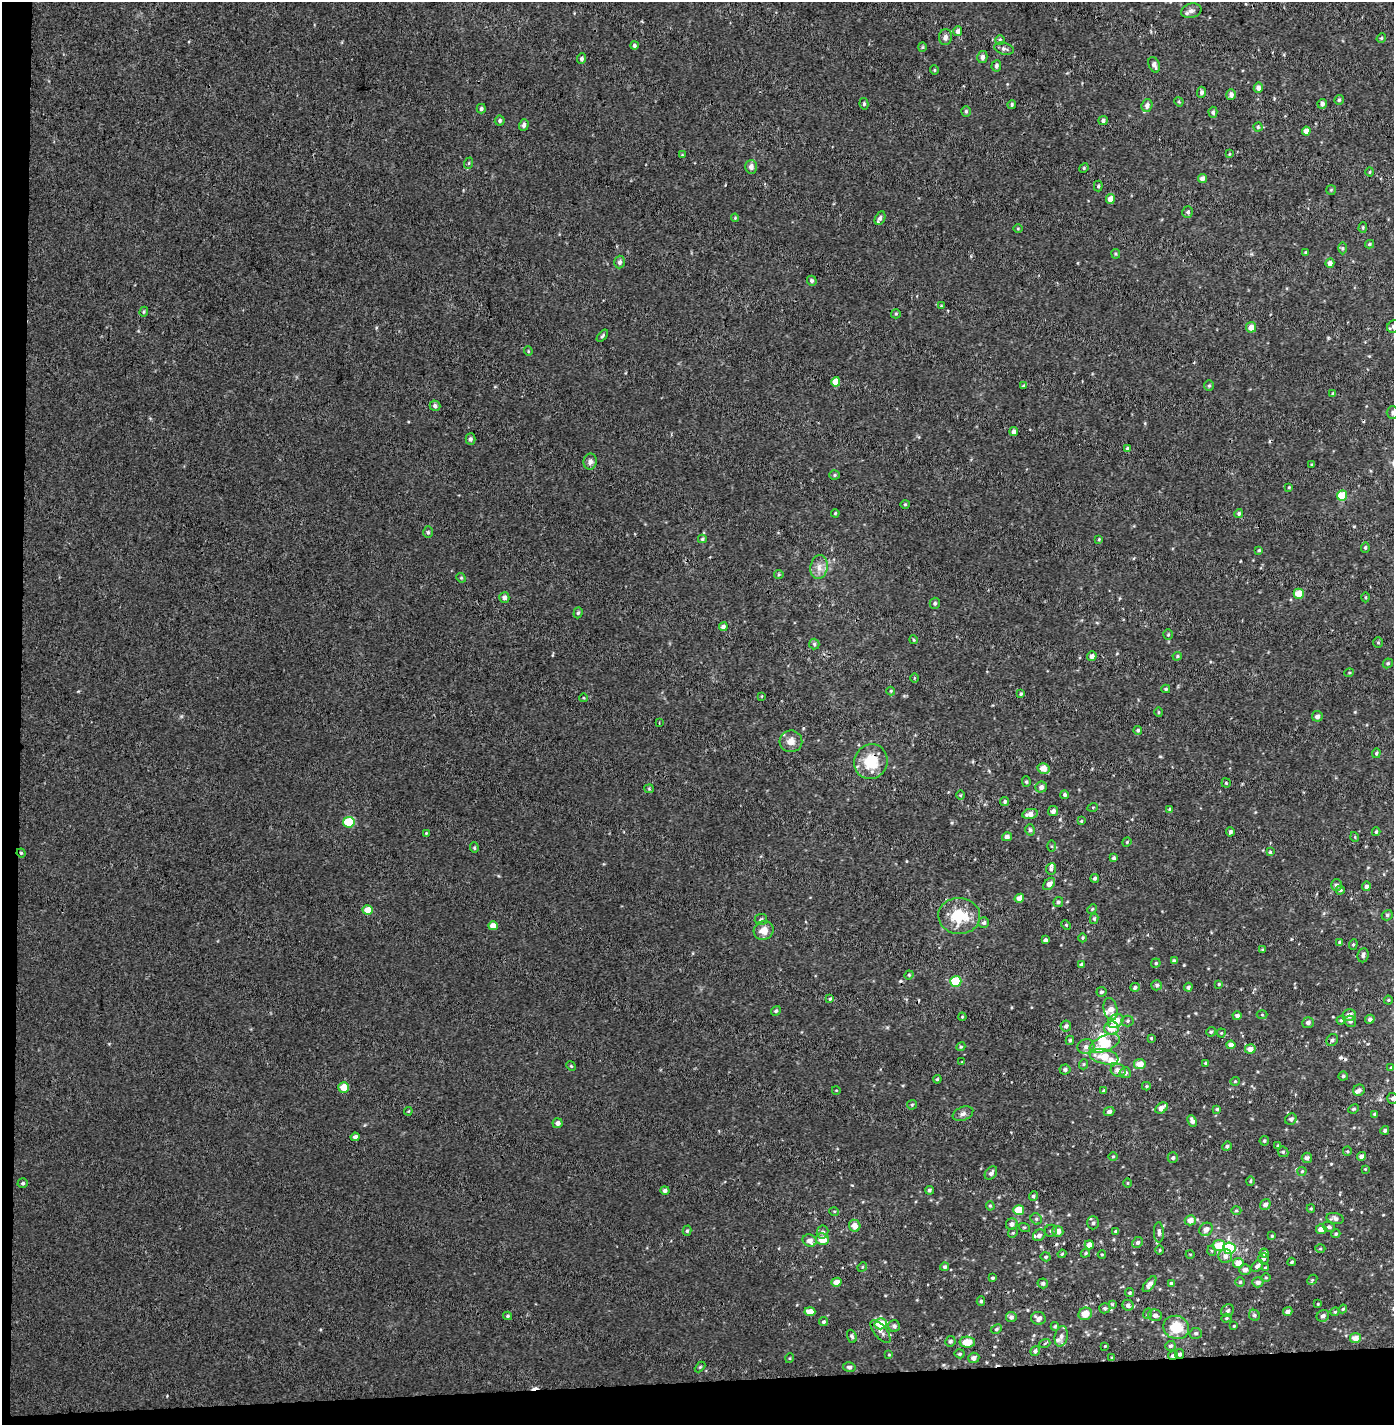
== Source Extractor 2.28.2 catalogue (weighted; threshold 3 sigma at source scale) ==
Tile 7 of 3 x 3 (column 1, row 3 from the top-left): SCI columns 39-1430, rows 125-1547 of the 4243 x 4517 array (HDU 1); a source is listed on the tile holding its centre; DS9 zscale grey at full resolution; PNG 1396 x 1427 px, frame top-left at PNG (2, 2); each listed source drawn as its Kron ellipse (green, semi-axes under 4 px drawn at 4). Shown black and unused: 4% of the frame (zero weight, under 3 of 4 exposures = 6% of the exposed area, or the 3 px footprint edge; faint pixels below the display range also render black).
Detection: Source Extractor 2.28.2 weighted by HDU 2 'WHT'; one run over the whole footprint, this tile lists its part. Background 0.00101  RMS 0.0036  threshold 0.0163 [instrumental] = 3 sigma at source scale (4.5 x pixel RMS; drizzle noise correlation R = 1.50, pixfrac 1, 0.0396/0.0396 arcsec/px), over >= 5 px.
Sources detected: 374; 1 inside a brighter object's white glare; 7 cosmic-ray / hot-pixel residue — neither listed nor drawn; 13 inside a brighter listed object's ellipse — not listed separately; the other 353 listed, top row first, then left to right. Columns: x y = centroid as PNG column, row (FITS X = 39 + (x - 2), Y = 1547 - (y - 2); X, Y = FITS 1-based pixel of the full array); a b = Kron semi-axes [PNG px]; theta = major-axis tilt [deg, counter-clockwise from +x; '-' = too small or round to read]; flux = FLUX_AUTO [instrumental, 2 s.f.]
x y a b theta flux
1191 11 10 7 16 1.4
958 31 5 4 - 1.5
945 37 8 6 81 1.5
1381 38 5 4 - 0.49
1000 40 5 5 - 0.53
634 45 4 4 - 0.66
922 47 4 4 - 0.39
1004 49 10 6 -14 1.1
982 57 6 5 - 1.3
581 59 5 4 - 0.96
1154 65 8 5 -68 1.6
996 66 6 5 - 0.94
934 70 4 4 - 0.4
1258 88 5 4 - 1.5
1201 92 5 4 - 1.1
1231 95 5 4 - 1.7
1339 100 5 4 - 0.56
1179 102 5 3 - 0.36
864 104 6 4 -79 0.61
1012 104 4 3 - 0.51
1322 104 5 4 - 1.3
1147 105 6 5 - 1.5
481 109 5 4 - 0.84
966 111 5 4 - 0.63
1213 112 5 4 - 0.79
500 121 5 5 - 0.69
1103 121 4 4 - 0.81
524 125 6 4 75 1.1
1258 127 4 4 - 0.52
1306 131 4 4 - 2.7
1229 154 4 3 - 0.27
682 155 4 4 - 0.28
469 163 6 3 71 0.44
751 167 7 6 - 1.6
1084 168 5 4 - 0.43
1370 172 4 3 - 0.33
1202 178 5 4 - 1.7
1098 186 5 3 - 0.54
1331 190 5 5 - 0.46
1110 199 5 4 - 3.3
1188 212 6 5 - 0.96
735 218 4 4 - 0.35
880 218 7 5 63 0.99
1363 228 5 4 - 0.53
1018 229 5 3 - 0.3
1370 244 4 3 - 0.54
1342 248 6 4 -90 0.48
1305 252 4 3 - 0.37
1116 254 5 4 - 0.44
620 262 6 5 - 0.9
1330 263 4 4 - 1.6
812 281 5 4 - 0.77
941 306 3 3 - 0.32
144 312 5 3 - 0.44
896 314 5 4 - 0.41
1393 326 7 5 41 1.2
1251 327 5 5 - 2.5
602 336 7 4 49 0.58
528 351 4 4 - 0.37
836 382 5 4 - 4
1023 386 3 3 - 0.47
1209 386 5 5 - 0.58
1333 394 4 3 - 0.55
435 406 5 5 - 1
1392 412 6 5 - 0.7
1014 432 4 4 - 1.5
470 439 5 5 - 0.92
1127 449 4 3 - 0.81
590 462 8 6 77 1.5
1312 465 4 3 - 0.41
835 475 5 4 - 0.49
1289 487 4 4 - 0.34
1342 495 5 5 - 8.7
905 504 4 4 - 0.43
835 513 4 3 - 0.35
1239 513 4 4 - 0.67
428 532 6 5 - 0.68
702 539 4 4 - 0.52
1099 539 4 4 - 0.36
1365 548 5 4 - 0.53
1259 550 4 4 - 0.43
819 567 12 8 80 2.7
779 574 5 4 - 0.41
461 578 5 4 - 0.45
1299 594 5 5 - 7.1
1366 597 5 3 - 0.38
504 598 5 5 - 1.4
935 603 5 5 - 0.68
578 613 6 4 71 0.61
723 627 4 4 - 1.4
1168 635 5 4 - 0.45
914 640 4 3 - 0.36
1378 643 5 4 - 0.47
814 644 5 5 - 0.62
1092 656 5 4 - 1.6
1177 656 5 4 - 0.47
1388 663 5 4 - 0.61
1349 673 5 3 - 0.33
914 678 5 3 - 0.32
1166 689 4 3 - 0.5
891 691 4 4 - 0.37
1021 694 4 3 - 0.47
762 696 4 3 - 0.26
584 698 4 3 - 0.28
1158 712 5 3 - 0.33
1317 716 5 5 - 1.3
659 723 3 2 - 0.34
1138 730 4 4 - 0.52
791 741 11 11 - 3.2
1376 753 5 3 - 0.48
871 762 17 16 - 12
1044 768 6 5 - 3.2
1026 782 5 4 - 0.51
1226 783 5 4 - 0.38
1041 787 5 5 - 1.5
649 789 4 4 - 0.39
961 795 5 3 - 0.31
1065 795 4 4 - 0.76
1005 801 4 4 - 0.61
1093 807 5 3 - 0.3
1170 810 4 4 - 0.75
1053 811 5 5 - 1.7
1030 814 8 5 11 2.6
1081 821 4 4 - 0.38
349 822 5 5 - 15
1030 830 6 4 -73 0.72
1230 832 4 4 - 1
1376 832 4 3 - 0.57
426 833 3 3 - 0.29
1007 837 5 4 - 1.6
1355 837 5 3 - 0.31
1127 842 5 4 - 0.39
1051 846 5 4 - 0.39
474 848 5 4 - 0.54
1270 852 4 4 - 0.45
21 853 4 4 - 0.42
1114 858 4 3 - 0.73
1051 869 6 5 - 0.84
1095 878 4 4 - 0.61
1049 884 7 5 47 2.2
1336 885 6 5 - 1.2
1366 886 4 4 - 1.2
1340 890 4 4 - 0.75
1019 898 5 4 - 3.1
1058 902 5 4 - 0.72
1092 909 5 4 - 0.42
368 910 5 5 - 6.4
1387 915 6 5 - 0.7
959 916 21 18 -3 14
1094 919 5 4 - 0.67
761 920 6 5 - 0.84
984 923 5 5 - 0.77
1066 925 5 3 - 0.34
493 926 5 4 - 3.3
764 931 10 9 - 3.6
1083 938 4 3 - 0.35
1046 940 4 4 - 1.1
1339 942 4 4 - 0.37
1353 944 5 4 - 0.46
1262 950 3 3 - 0.38
1363 955 7 5 83 1
1174 961 4 4 - 0.71
1156 963 4 4 - 0.5
1081 965 4 4 - 0.95
909 975 4 4 - 0.41
956 981 5 5 - 17
1219 984 3 3 - 0.39
1157 985 5 5 - 0.76
1135 987 5 4 - 0.87
1188 987 4 3 - 0.81
1101 992 5 5 - 0.7
830 999 4 3 - 0.43
1388 1000 4 4 - 0.37
1110 1009 11 7 -76 2.6
776 1011 5 4 - 0.64
1262 1015 5 3 - 0.35
1349 1015 6 6 - 2.5
1237 1016 4 4 - 1.1
962 1017 4 3 - 0.37
1370 1019 5 4 - 0.88
1341 1020 4 4 - 0.57
1116 1021 8 6 31 5.5
1128 1021 6 5 - 0.67
1350 1021 6 5 - 0.73
1308 1023 6 5 - 1.3
1066 1026 5 5 - 1
1111 1028 7 6 - 4.9
1211 1032 5 5 - 0.66
1221 1033 4 4 - 0.37
1151 1038 3 3 - 0.42
1070 1040 4 4 - 0.56
1332 1040 6 5 - 0.95
1105 1043 16 7 24 11
1231 1045 4 4 - 2
961 1047 5 4 - 0.42
1086 1047 8 7 - 1.5
1250 1049 5 4 - 2.6
1104 1057 15 7 -12 6.9
962 1062 3 3 - 0.26
1206 1063 4 3 - 0.54
1084 1064 5 3 - 0.4
1140 1064 6 5 - 3.7
571 1066 5 4 - 0.44
1391 1067 4 3 - 0.39
1065 1069 5 5 - 0.86
1118 1070 7 6 - 1.9
1125 1073 5 5 - 1.3
1343 1076 5 4 - 0.6
937 1079 4 3 - 0.4
1235 1081 4 4 - 0.4
1146 1086 4 4 - 0.43
343 1087 5 5 - 4.6
836 1090 4 3 - 0.25
1359 1090 6 5 - 1.1
1103 1091 4 3 - 0.39
1392 1098 5 5 - 0.82
912 1105 5 4 - 0.47
1161 1108 7 4 38 2.8
1217 1109 4 4 - 0.47
1354 1109 5 4 - 0.44
408 1111 4 3 - 0.35
1109 1111 5 4 - 1.2
963 1114 11 6 21 1.4
1375 1114 4 4 - 0.67
1291 1119 6 5 - 1.1
1192 1121 6 4 -65 1.3
558 1123 5 5 - 1.3
1385 1130 4 4 - 0.73
355 1137 4 4 - 1.3
1264 1141 5 4 - 0.59
1227 1146 5 4 - 0.85
1278 1146 4 3 - 0.37
1347 1151 5 4 - 0.42
1283 1152 6 5 - 0.62
1113 1156 5 3 - 0.36
1362 1156 4 4 - 1.6
1173 1158 5 5 - 0.76
1307 1158 5 5 - 1.2
1365 1169 3 3 - 0.27
1302 1171 4 4 - 0.4
991 1173 7 5 51 1.2
1250 1181 4 4 - 0.42
23 1183 5 4 - 0.63
1127 1183 4 3 - 0.3
665 1190 4 4 - 0.92
929 1190 4 4 - 0.62
1033 1196 5 4 - 0.61
1265 1204 6 5 - 1.5
990 1206 5 4 - 0.45
1311 1208 4 4 - 0.38
1019 1210 5 5 - 8.5
834 1211 5 3 - 0.29
1236 1211 5 3 - 0.42
1335 1218 9 5 -10 1.3
1036 1219 6 5 - 0.69
1190 1220 5 5 - 2.5
1093 1223 6 5 - 0.73
1012 1224 6 5 - 1.3
855 1226 6 5 - 3
1024 1227 6 3 -17 0.4
1329 1227 6 5 - 0.78
1206 1229 7 6 - 2.2
1321 1229 5 5 - 3.1
687 1231 5 4 - 0.54
1051 1231 6 6 - 0.78
1058 1231 5 5 - 2.5
1116 1231 4 3 - 0.69
822 1232 6 6 - 1
1159 1232 10 5 -88 1.2
1013 1233 5 4 - 0.44
1336 1234 4 4 - 0.49
1039 1235 7 5 37 1.3
1272 1236 4 4 - 0.34
822 1239 6 6 - 5.9
810 1240 7 6 - 2.3
1138 1242 6 5 - 0.85
1089 1245 4 4 - 2.4
1219 1246 6 5 - 7.9
1229 1248 6 5 - 27
1320 1249 5 3 - 0.42
1160 1250 5 3 - 0.33
1212 1251 5 3 - 0.35
1085 1253 5 4 - 0.45
1264 1253 4 4 - 1.2
1062 1254 4 3 - 0.36
1102 1254 4 3 - 0.29
1190 1254 4 3 - 0.27
1225 1256 7 7 - 1.8
1046 1257 5 4 - 0.57
1263 1259 5 5 - 0.83
1292 1262 4 4 - 0.46
1238 1263 5 5 - 3.7
1257 1266 7 5 46 1.5
862 1267 5 4 - 0.39
944 1267 4 4 - 0.76
1265 1268 4 3 - 0.58
1245 1270 6 5 - 1.7
993 1278 3 3 - 0.54
1266 1278 5 3 - 0.36
1312 1280 6 4 47 0.47
836 1282 5 4 - 3.2
1240 1282 5 5 - 0.44
1258 1282 6 5 - 1.4
1043 1283 5 5 - 0.85
1171 1283 3 3 - 0.47
1150 1284 9 4 52 1.8
1130 1293 5 4 - 0.66
981 1301 5 4 - 0.58
1112 1304 4 4 - 0.4
1318 1304 4 3 - 0.32
1128 1305 6 5 - 1.4
1105 1308 5 5 - 0.55
1343 1309 4 3 - 0.38
1228 1311 7 6 - 0.87
810 1312 5 4 - 3.7
1288 1312 5 4 - 1.5
1335 1312 4 3 - 0.43
1085 1314 7 6 - 4.2
1147 1314 5 3 - 0.34
1155 1315 7 6 - 1.3
1254 1315 6 5 - 0.76
508 1316 4 4 - 0.61
1323 1316 6 5 - 1.4
1011 1317 5 5 - 1
1038 1318 7 6 - 1.5
1226 1318 5 4 - 0.44
823 1322 5 4 - 0.67
881 1324 6 5 - 8.3
894 1326 6 6 - 1.1
1055 1326 4 4 - 0.44
1234 1326 3 3 - 0.3
1176 1327 13 11 -20 8.8
996 1329 6 4 28 0.57
881 1331 14 6 -51 1.8
1196 1333 6 5 - 0.69
852 1336 7 4 -68 0.79
1061 1336 10 6 77 1.3
1355 1338 5 5 - 3.1
950 1341 5 5 - 0.76
967 1342 8 5 -1 5.7
1045 1343 5 3 - 0.36
1105 1346 3 3 - 0.26
1170 1346 5 5 - 0.79
1035 1351 5 4 - 0.86
960 1354 5 4 - 0.59
1179 1354 5 4 - 0.82
889 1355 4 4 - 0.35
1173 1356 5 4 - 1.2
790 1358 5 3 - 0.31
974 1358 6 5 - 1.5
1112 1358 4 3 - 0.34
700 1367 6 4 45 0.41
849 1367 6 5 - 0.9
Overlapping masked pixels (flux is a lower limit): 4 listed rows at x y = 871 762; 21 853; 1179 1354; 1173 1356
Isophote crosses this tile's border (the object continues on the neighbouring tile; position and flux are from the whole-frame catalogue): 3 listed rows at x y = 1393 326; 1392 412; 1392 1098